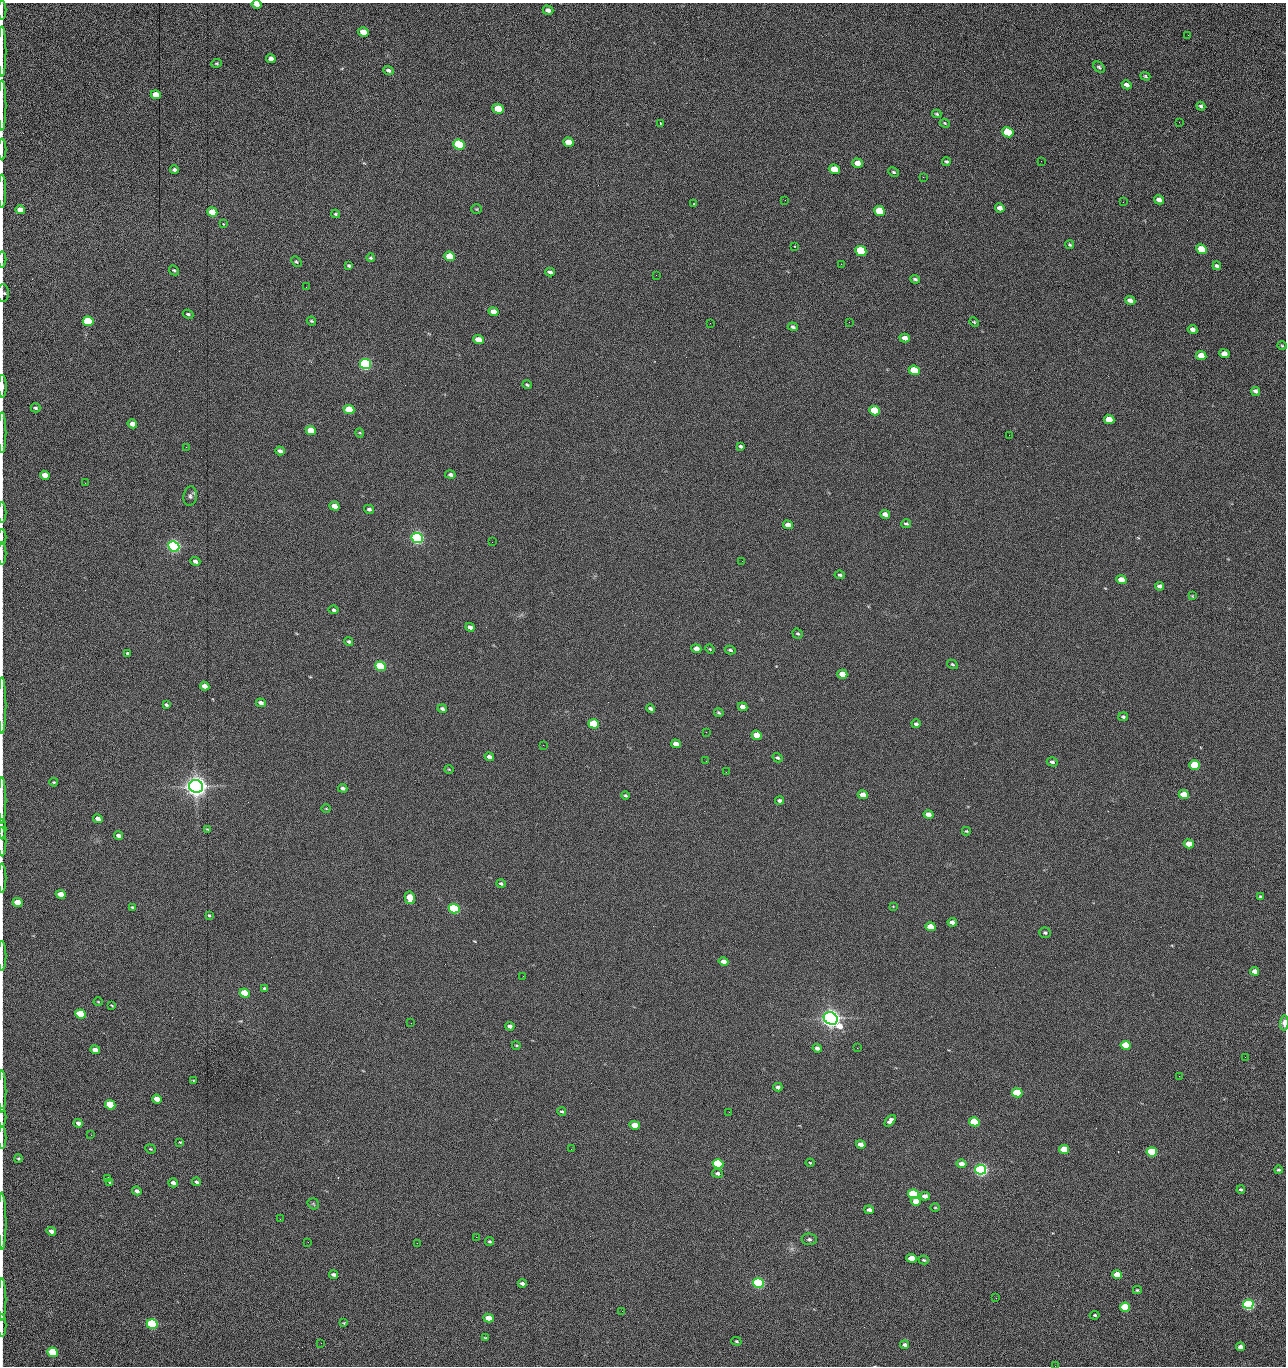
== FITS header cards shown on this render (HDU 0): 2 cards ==
NAXIS1  =                 1284 /fastest changing axis
NAXIS2  =                 1364 /next to fastest changing axis

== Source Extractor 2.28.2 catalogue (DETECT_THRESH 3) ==
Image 1284 x 1364 px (HDU 0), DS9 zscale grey, 1 PNG px = 1 image px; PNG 1288 x 1368 px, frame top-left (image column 1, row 1364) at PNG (2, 3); each listed source drawn as its Kron ellipse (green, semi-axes under 4 px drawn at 4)
Background 173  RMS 16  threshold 47.3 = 3 sigma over >= 5 px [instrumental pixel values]
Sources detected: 268; all 268 listed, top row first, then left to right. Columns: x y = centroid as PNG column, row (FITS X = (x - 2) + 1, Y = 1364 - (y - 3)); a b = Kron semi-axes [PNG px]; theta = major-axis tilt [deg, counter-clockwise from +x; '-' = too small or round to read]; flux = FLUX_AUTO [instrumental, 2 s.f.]
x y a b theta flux
256 4 5 3 - 6.6e+03
2 10 9 2 90 1.9e+03
548 10 5 4 - 4.2e+03
363 32 5 4 - 1.3e+04
1188 35 2 2 - 8.1e+02
2 51 25 2 90 5.0e+03
271 59 5 4 - 5.2e+03
217 63 5 3 - 1.1e+03
1099 67 6 4 -45 1.9e+03
388 70 5 3 - 2.6e+03
1145 76 5 4 - 1.3e+03
1127 85 5 4 - 4.7e+03
156 95 5 4 - 1.4e+04
2 105 25 2 90 5.4e+03
1201 106 4 4 - 2.1e+03
498 109 5 4 - 4.2e+04
937 114 4 3 - 1.4e+03
1179 122 3 2 - 7.6e+02
660 123 3 2 - 7.6e+02
945 123 5 4 - 1.2e+03
1008 132 6 4 -26 6.0e+04
568 142 5 4 - 1.5e+04
459 145 6 5 - 1.6e+05
2 149 11 2 90 2.3e+03
1041 161 2 2 - 1.2e+03
946 162 4 3 - 1.8e+03
858 163 5 4 - 1.2e+04
834 169 6 4 -22 2.8e+04
174 170 4 3 - 2.5e+03
894 172 6 4 -27 1.6e+03
923 177 2 2 - 1.2e+04
2 191 17 2 -89 3.0e+03
785 200 2 2 - 4.2e+02
1159 200 5 4 - 6.2e+03
1123 202 2 2 - 5.9e+02
694 204 3 2 - 8.4e+02
1000 208 5 4 - 5.6e+03
477 209 5 4 - 1.2e+03
20 210 5 4 - 1.0e+04
879 211 5 4 - 5.1e+04
212 212 5 4 - 2.0e+04
336 214 4 3 - 1.3e+03
223 224 3 2 - 1.3e+03
1070 245 4 3 - 1.4e+03
794 246 2 2 - 1.1e+03
1202 249 5 4 - 4.3e+04
861 251 6 4 -23 1.0e+05
450 256 5 4 - 4.0e+04
371 258 4 3 - 1.5e+03
2 259 8 2 90 1.4e+03
296 262 6 4 -47 1.7e+03
841 264 2 2 - 1.8e+04
349 266 4 3 - 1.6e+03
1217 266 4 3 - 2.1e+03
174 270 5 4 - 1.4e+03
550 272 4 3 - 2.7e+03
656 275 2 2 - 6.2e+02
915 279 5 3 - 1.8e+03
306 287 2 2 - 5.4e+02
3 293 9 6 -89 2.1e+03
1130 301 5 4 - 7.4e+03
494 312 5 4 - 9.6e+03
188 314 5 4 - 1.7e+03
88 321 5 4 - 1.0e+05
311 321 5 3 - 1.3e+03
849 322 2 2 - 5.3e+02
974 322 5 4 - 1.3e+03
710 323 2 2 - 2.2e+03
793 327 5 4 - 2.4e+03
1193 329 5 4 - 4.0e+03
905 338 5 4 - 7.7e+03
478 340 5 4 - 1.6e+04
1282 346 5 3 - 1.0e+03
1224 354 5 4 - 1.0e+04
1201 356 5 4 - 1.6e+04
366 364 6 5 - 3.0e+05
914 370 5 4 - 5.7e+04
527 385 5 3 - 1.5e+03
2 386 11 2 -89 6.1e+03
1256 391 5 3 - 3.8e+03
35 408 5 4 - 1.9e+03
349 410 5 4 - 3.7e+04
875 411 5 4 - 5.9e+04
1109 419 5 4 - 1.9e+04
132 424 5 4 - 8.2e+03
311 430 5 4 - 2.9e+04
2 433 20 2 90 3.9e+03
360 433 5 3 - 9.4e+02
1009 435 2 2 - 2.3e+03
740 446 4 3 - 1.6e+03
186 447 2 2 - 2.2e+03
280 451 5 4 - 3.7e+03
45 475 5 4 - 1.2e+04
450 475 5 4 - 2.7e+03
85 483 2 2 - 6.1e+02
190 496 10 6 80 3.0e+03
334 506 5 4 - 1.0e+04
369 509 5 4 - 2.5e+03
2 513 10 2 90 1.6e+03
885 514 5 4 - 6.1e+03
906 524 5 3 - 1.8e+03
788 525 5 4 - 8.7e+03
2 537 8 2 90 1.2e+03
417 538 6 5 - 5.0e+05
492 542 2 2 - 1.6e+03
174 546 6 5 - 5.3e+05
2 553 11 2 90 2.0e+03
195 561 5 4 - 3.7e+03
742 561 2 2 - 4.4e+02
840 575 5 4 - 1.9e+03
1121 580 5 4 - 1.3e+04
1160 586 4 4 - 3.8e+03
1192 596 3 3 - 9.7e+02
334 610 5 4 - 2.0e+03
470 627 5 4 - 4.2e+03
798 634 5 4 - 1.7e+03
349 641 4 4 - 2.0e+03
696 649 5 4 - 1.0e+04
710 649 5 3 - 9.5e+02
730 650 5 3 - 1.7e+03
128 653 3 3 - 1.7e+03
952 664 6 4 -29 1.3e+03
381 666 5 4 - 1.6e+05
842 674 5 4 - 1.4e+04
205 686 5 4 - 7.3e+03
261 703 5 4 - 4.3e+03
2 705 28 2 90 4.8e+03
166 705 4 3 - 1.7e+03
743 707 5 4 - 6.0e+03
650 708 4 3 - 2.4e+03
442 709 5 3 - 2.5e+03
719 713 5 3 - 1.2e+03
1123 717 5 4 - 1.9e+03
594 724 5 4 - 7.1e+04
916 724 4 3 - 2.5e+03
706 732 2 2 - 4.6e+02
757 735 5 4 - 2.7e+04
676 744 5 4 - 7.6e+03
543 745 2 2 - 2.1e+03
489 757 5 4 - 4.3e+03
778 758 5 4 - 1.8e+03
706 761 2 2 - 8.2e+02
1052 762 5 4 - 2.3e+03
1195 765 5 4 - 7.6e+04
449 769 5 3 - 8.8e+02
726 772 2 2 - 1.7e+03
54 782 4 3 - 1.1e+03
196 786 7 6 - 1.5e+06
343 788 5 3 - 2.6e+03
1184 794 5 4 - 2.5e+04
625 795 4 3 - 1.4e+03
863 795 5 4 - 1.1e+04
2 800 23 2 90 3.7e+03
780 801 4 3 - 2.8e+03
326 809 4 3 - 8.1e+02
928 814 5 4 - 8.1e+03
98 819 5 4 - 6.7e+03
2 829 10 2 90 1.9e+03
207 829 4 3 - 8.7e+02
966 831 4 3 - 1.2e+03
118 835 4 3 - 3.8e+03
2 841 15 2 90 2.4e+03
1189 844 5 4 - 1.5e+04
2 878 14 2 90 2.1e+03
501 884 5 4 - 1.9e+03
61 894 5 4 - 1.2e+04
1261 897 3 3 - 1.7e+03
410 898 6 5 - 2.7e+04
17 902 5 4 - 1.7e+04
893 907 3 3 - 9.1e+02
133 908 4 3 - 1.7e+03
454 909 5 4 - 2.4e+05
209 915 4 4 - 1.4e+03
952 922 5 4 - 5.9e+03
930 927 5 4 - 1.9e+04
1045 933 6 5 - 2.2e+03
2 956 15 2 90 2.3e+03
724 962 5 4 - 6.2e+03
1255 971 4 4 - 7.5e+03
523 976 3 2 - 1.3e+03
265 988 4 3 - 1.8e+03
245 993 5 4 - 6.1e+04
98 1002 4 3 - 7.9e+02
112 1006 3 2 - 9.2e+02
80 1014 5 4 - 7.7e+04
831 1018 7 6 - 1.2e+06
411 1023 2 2 - 3.6e+03
1284 1023 7 4 89 6.6e+03
510 1026 5 4 - 4.2e+03
516 1045 4 3 - 9.3e+02
1126 1045 5 4 - 4.9e+04
817 1048 4 4 - 3.7e+03
857 1048 3 2 - 1.0e+03
95 1050 5 4 - 1.1e+04
1245 1057 2 2 - 1.2e+03
1179 1076 2 2 - 1.8e+03
193 1080 3 2 - 7.4e+02
778 1087 4 4 - 3.6e+03
2 1092 21 2 90 3.8e+03
1017 1093 5 4 - 8.8e+04
157 1099 5 4 - 1.2e+04
110 1105 5 4 - 6.6e+04
562 1111 4 4 - 1.8e+03
729 1112 2 2 - 6.7e+02
2 1117 9 2 90 1.5e+03
890 1121 7 4 49 4.8e+03
974 1122 5 4 - 7.3e+04
78 1123 4 3 - 5.2e+03
635 1125 5 4 - 2.1e+04
91 1135 2 2 - 1.8e+03
2 1138 11 2 90 2.1e+03
180 1142 4 3 - 1.0e+03
861 1144 5 4 - 7.2e+03
150 1149 5 4 - 1.2e+03
571 1149 2 2 - 7.4e+02
1064 1149 5 4 - 3.2e+04
1152 1152 5 4 - 9.9e+04
18 1158 4 4 - 1.3e+03
810 1163 4 4 - 1.0e+03
718 1164 5 4 - 1.4e+05
961 1164 5 4 - 8.0e+03
981 1170 5 5 - 6.1e+05
1278 1170 4 4 - 2.0e+03
717 1173 5 4 - 3.1e+03
108 1178 3 3 - 1.8e+03
109 1182 3 2 - 9.8e+02
196 1182 4 3 - 2.4e+03
173 1183 5 4 - 4.6e+03
1241 1189 4 3 - 1.9e+03
137 1191 5 4 - 3.6e+03
913 1194 5 4 - 1.5e+05
925 1196 5 4 - 6.4e+03
916 1201 5 4 - 1.6e+04
313 1204 6 5 - 1.4e+03
935 1207 5 3 - 9.2e+02
869 1210 5 3 - 4.4e+03
280 1219 3 2 - 1.6e+03
2 1221 28 2 -89 4.7e+03
51 1231 5 4 - 4.6e+03
476 1237 2 2 - 6.0e+03
809 1239 7 5 -8 2.4e+03
490 1241 4 4 - 1.6e+03
308 1242 2 2 - 1.3e+03
417 1243 2 2 - 3.7e+03
911 1258 5 4 - 1.9e+04
924 1260 5 4 - 1.4e+03
333 1275 4 3 - 2.9e+03
1117 1275 5 4 - 2.6e+04
522 1283 4 3 - 3.1e+03
758 1283 5 4 - 3.0e+05
1137 1290 4 3 - 1.2e+03
996 1298 2 2 - 2.0e+03
2 1299 21 2 90 4.4e+03
1248 1304 5 4 - 3.6e+05
1125 1307 5 4 - 7.9e+04
622 1311 2 2 - 4.3e+02
1095 1315 5 4 - 1.4e+03
489 1318 5 4 - 1.8e+04
344 1323 3 3 - 9.0e+02
152 1324 5 4 - 2.4e+05
2 1325 11 2 90 2.2e+03
486 1338 4 3 - 1.3e+03
736 1341 5 4 - 1.3e+03
321 1343 3 2 - 1.0e+03
905 1345 4 3 - 4.2e+03
1240 1347 4 4 - 5.4e+03
53 1352 5 4 - 9.3e+04
1055 1366 2 2 - 1.3e+03
At the frame edge (FLAGS 8, measured only in part): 27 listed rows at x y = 256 4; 2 10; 2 51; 2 105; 2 149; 2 191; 2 259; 3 293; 2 386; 2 433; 2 513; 2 537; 2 553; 2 705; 2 800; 2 829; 2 841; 2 878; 2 956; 1284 1023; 2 1092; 2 1117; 2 1138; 2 1221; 2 1299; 2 1325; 1055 1366

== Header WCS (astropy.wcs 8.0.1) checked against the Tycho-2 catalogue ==
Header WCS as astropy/WCSLIB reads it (CRVAL/CRPIX/CD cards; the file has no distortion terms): RA---TAN/DEC--TAN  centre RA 15:41:42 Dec +51:58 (235.43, +51.97 deg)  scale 1.26 arcsec/px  FOV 26.9' x 28.5'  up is +93 deg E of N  parity flipped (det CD > 0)
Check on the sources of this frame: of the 60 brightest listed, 11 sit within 2.0 arcsec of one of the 12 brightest Tycho-2 stars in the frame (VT <= 12.29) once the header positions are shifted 0.60 arcsec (0.43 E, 0.42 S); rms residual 1.03 arcsec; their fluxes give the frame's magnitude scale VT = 25.23 - 2.5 log10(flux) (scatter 0.20 mag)
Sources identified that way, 11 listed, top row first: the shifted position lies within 2.0 arcsec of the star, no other Tycho-2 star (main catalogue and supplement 1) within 4.0 arcsec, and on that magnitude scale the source's flux lands within +1.5 / -3 mag of the star's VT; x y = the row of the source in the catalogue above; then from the Tycho-2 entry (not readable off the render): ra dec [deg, ICRS J2000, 3 dp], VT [Tycho-2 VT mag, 2 dp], TYC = Tycho-2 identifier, HIP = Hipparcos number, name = IAU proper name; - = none
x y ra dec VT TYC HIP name
366 364 235.614 +52.064 11.61 3489-1132-1 - -
417 538 235.514 +52.049 11.19 3489-1407-1 - -
174 546 235.515 +52.133 11.12 3489-1380-1 - -
196 786 235.378 +52.130 9.31 3489-1322-1 76850 -
454 909 235.303 +52.042 11.52 3489-958-1 - -
831 1018 235.232 +51.912 9.59 3489-824-1 - -
981 1170 235.143 +51.862 10.97 3489-1016-1 - -
913 1194 235.131 +51.886 12.29 3489-908-1 - -
758 1283 235.084 +51.941 11.45 3489-1346-1 - -
1248 1304 235.062 +51.771 11.53 3489-1453-1 - -
152 1324 235.075 +52.152 11.74 3489-912-1 - -